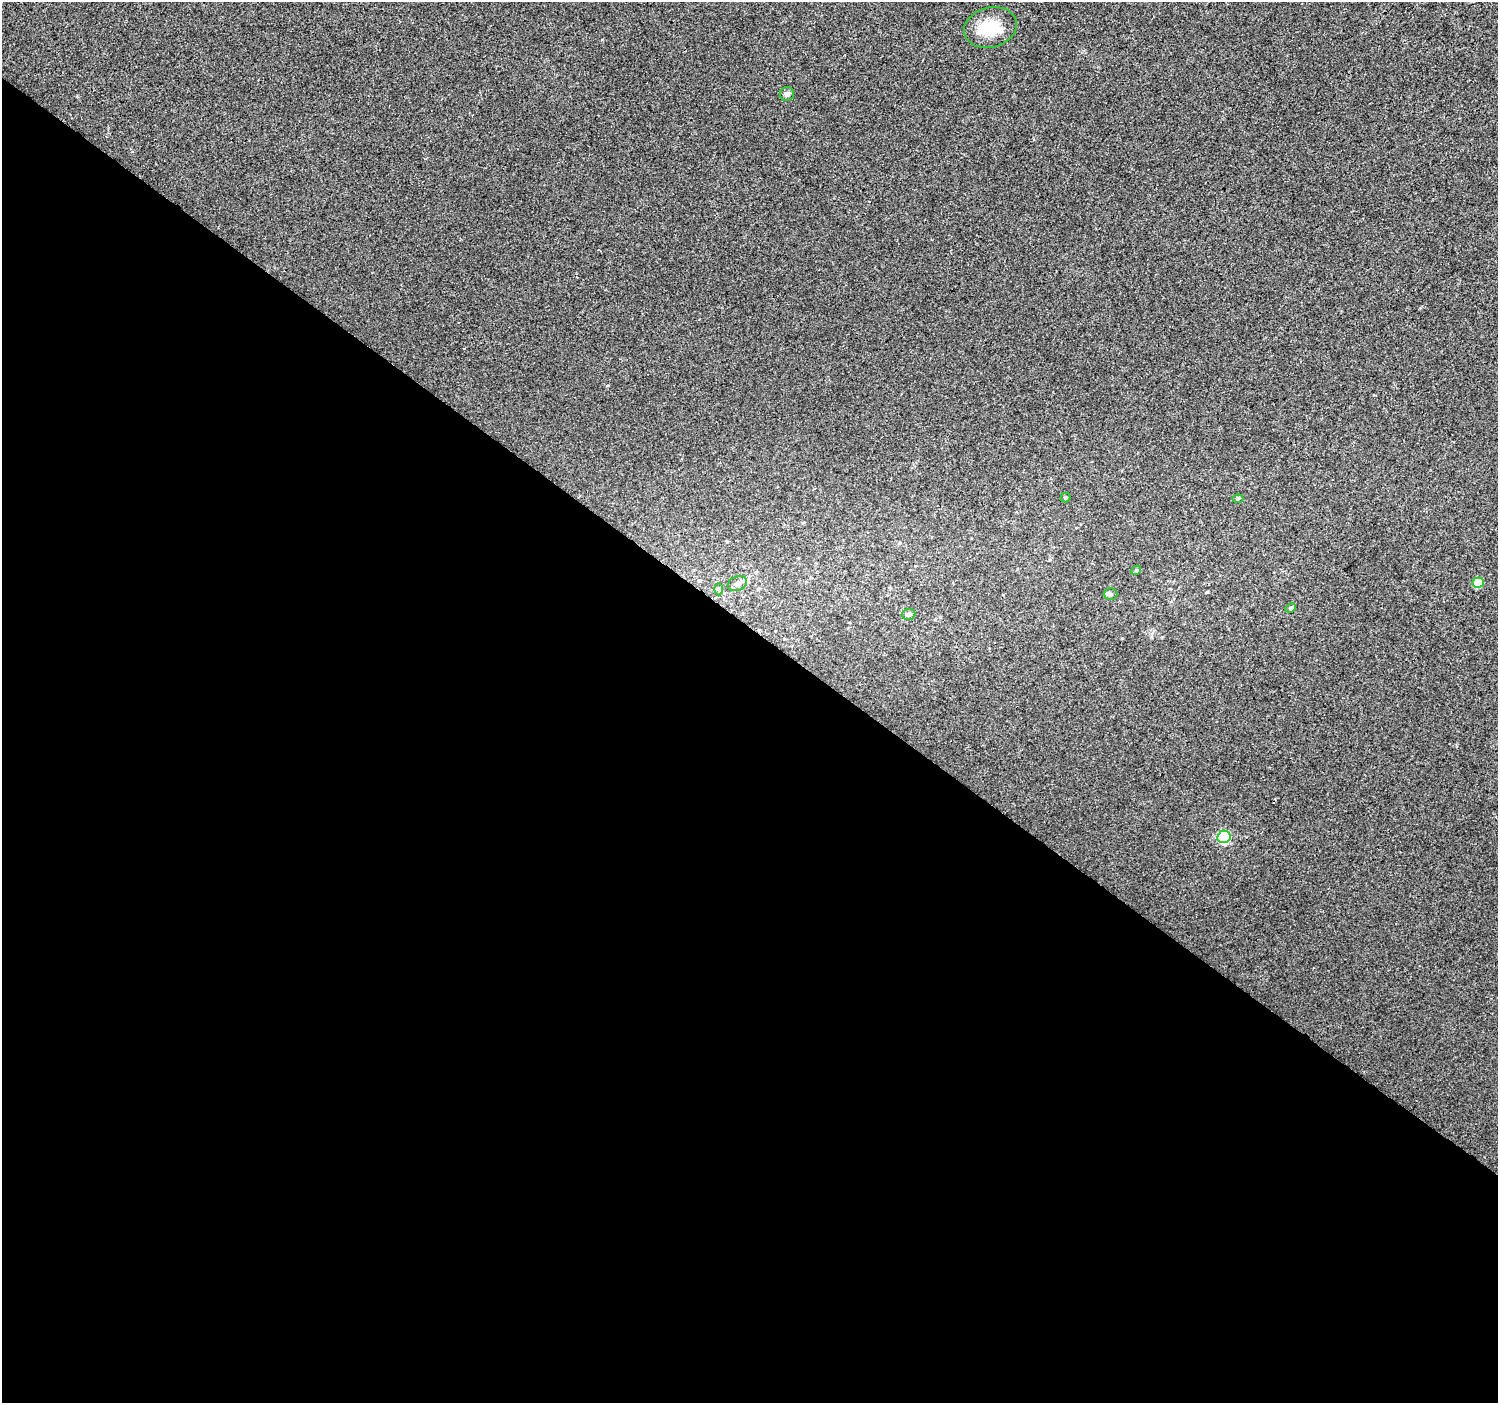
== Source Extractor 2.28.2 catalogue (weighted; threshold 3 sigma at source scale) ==
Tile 14 of 4 x 4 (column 2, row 4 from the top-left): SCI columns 1502-2997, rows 243-1643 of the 5990 x 6020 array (HDU 1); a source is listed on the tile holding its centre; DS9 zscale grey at full resolution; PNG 1500 x 1405 px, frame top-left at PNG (2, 2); each listed source drawn as its Kron ellipse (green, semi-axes under 4 px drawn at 4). Shown black and unused: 55% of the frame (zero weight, under 2 of 3 exposures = <1% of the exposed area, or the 3 px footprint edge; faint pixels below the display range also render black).
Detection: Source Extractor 2.28.2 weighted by HDU 2 'WHT'; one run over the whole footprint, this tile lists its part. Background 0.00681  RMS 0.0057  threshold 0.0258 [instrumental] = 3 sigma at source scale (4.5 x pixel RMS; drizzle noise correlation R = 1.50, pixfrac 1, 0.0396/0.0396 arcsec/px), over >= 5 px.
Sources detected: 12; all 12 listed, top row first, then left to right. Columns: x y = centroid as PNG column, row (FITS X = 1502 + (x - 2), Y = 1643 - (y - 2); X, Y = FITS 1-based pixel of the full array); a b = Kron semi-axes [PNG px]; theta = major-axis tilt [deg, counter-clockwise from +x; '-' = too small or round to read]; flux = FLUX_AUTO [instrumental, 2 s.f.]
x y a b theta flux
990 27 27 20 15 18
787 94 7 7 - 1.8
1066 498 5 5 - 0.94
1238 499 5 3 - 0.64
1136 570 5 4 - 0.72
1478 583 6 5 - 11
737 584 10 7 23 3.1
719 589 6 4 -90 0.94
1110 594 7 6 - 1.1
1291 608 5 4 - 0.84
908 614 7 5 3 2.1
1224 837 6 6 - 69
Unlisted compact peaks at least as high as the median listed source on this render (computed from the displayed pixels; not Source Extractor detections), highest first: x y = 608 385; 1207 592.